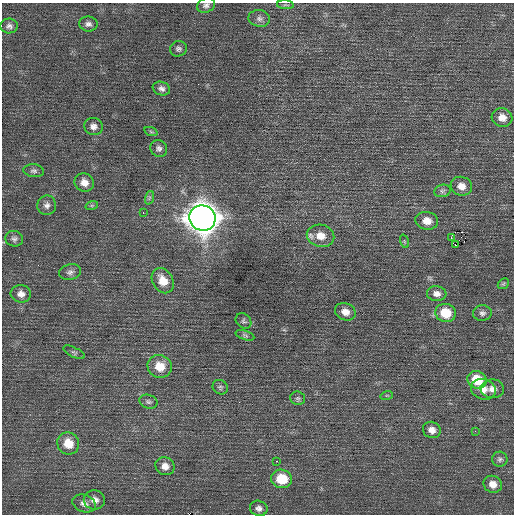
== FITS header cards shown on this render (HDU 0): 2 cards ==
NAXIS1  =                  512 / Axis length
NAXIS2  =                  512 / Axis length

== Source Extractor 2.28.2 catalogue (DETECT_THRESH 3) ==
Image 512 x 512 px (HDU 0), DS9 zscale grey, 1 PNG px = 1 image px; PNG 516 x 516 px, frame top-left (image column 1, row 512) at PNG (2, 3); each listed source drawn as its Kron ellipse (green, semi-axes under 4 px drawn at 4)
Background 0.149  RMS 0.75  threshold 2.26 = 3 sigma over >= 5 px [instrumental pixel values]
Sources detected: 56; all 56 listed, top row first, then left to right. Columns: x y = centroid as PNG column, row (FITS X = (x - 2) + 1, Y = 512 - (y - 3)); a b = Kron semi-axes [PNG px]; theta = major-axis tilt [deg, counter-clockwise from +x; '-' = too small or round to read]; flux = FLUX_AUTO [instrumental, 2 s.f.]
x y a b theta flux
206 5 9 7 24 170
285 5 8 3 -5 73
259 18 11 8 -11 220
88 24 9 7 -8 190
9 26 9 7 3 180
178 49 8 7 - 150
161 89 9 6 -20 190
502 117 10 9 - 460
93 126 9 8 - 250
151 132 7 4 -19 72
159 148 9 8 - 190
34 171 10 6 -7 150
84 182 10 9 - 410
461 186 11 9 -16 430
442 191 8 6 14 140
149 198 7 4 71 110
47 205 10 9 - 240
92 205 6 4 18 77
143 213 2 2 - 90
202 218 13 12 - 78000
427 221 11 9 -8 480
321 236 14 11 -12 650
451 237 3 3 - 770
14 239 9 8 - 170
404 241 7 4 -71 73
455 245 3 2 - 270
70 272 11 7 13 210
163 281 13 10 -58 790
503 284 6 4 43 70
21 294 10 8 -6 320
437 294 10 7 -4 290
345 312 11 8 -21 420
446 313 10 9 - 1300
482 313 9 7 7 180
243 321 8 7 - 110
245 335 10 4 -19 88
74 352 12 5 -26 100
160 366 12 11 - 910
477 380 10 8 -29 1500
220 387 8 7 - 120
483 389 12 10 -18 510
492 389 12 9 -3 370
387 395 6 4 18 66
298 398 7 6 - 130
148 402 9 7 -20 130
432 430 9 8 - 340
475 431 3 3 - 36
68 443 11 10 - 880
500 459 8 7 - 140
276 461 2 2 - 330
165 466 10 8 -30 370
282 479 10 9 - 1500
493 484 9 8 - 440
94 500 11 9 -11 360
84 504 12 8 -21 270
259 508 9 7 -18 210
At the frame edge (FLAGS 8, measured only in part): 1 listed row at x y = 206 5